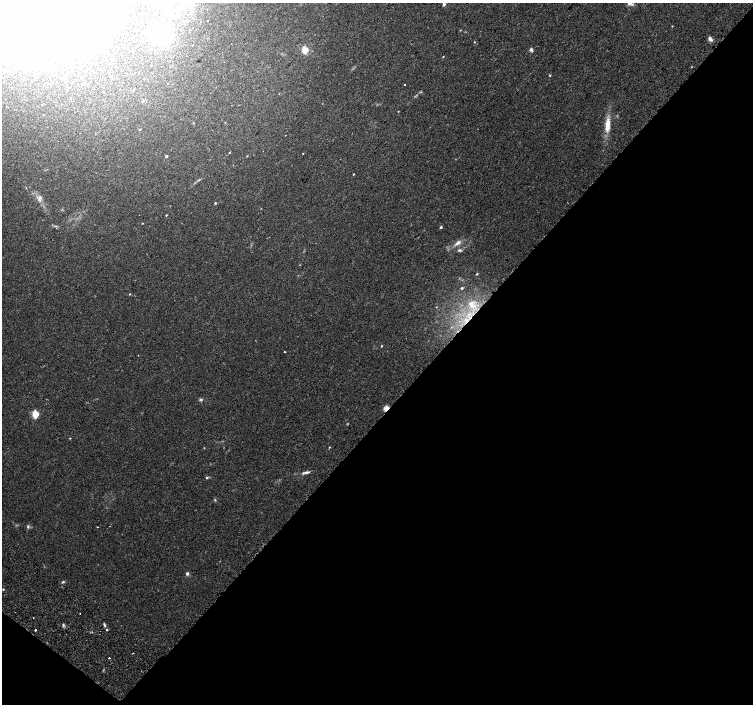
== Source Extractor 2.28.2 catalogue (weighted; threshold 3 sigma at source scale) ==
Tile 15 of 4 x 4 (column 3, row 4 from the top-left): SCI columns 3092-4592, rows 337-1739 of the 6176 x 6218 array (HDU 1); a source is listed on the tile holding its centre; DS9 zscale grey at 2 x 2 block average (1 PNG px = mean of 2 x 2 image px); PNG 755 x 706 px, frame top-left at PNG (2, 3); no overlay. Shown black and unused: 43% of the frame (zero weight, under 2 of 3 exposures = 6% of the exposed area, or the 3 px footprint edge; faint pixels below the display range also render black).
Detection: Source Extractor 2.28.2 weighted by HDU 2 'WHT'; one run over the whole footprint, this tile lists its part. Background 0.023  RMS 0.003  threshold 0.0135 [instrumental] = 3 sigma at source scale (4.5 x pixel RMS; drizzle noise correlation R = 1.50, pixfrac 1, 0.0396/0.0396 arcsec/px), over >= 5 px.
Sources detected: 64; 2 too faint to see at this stretch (2 x 2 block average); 1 inside a brighter object's white glare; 1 cosmic-ray / hot-pixel residue — not listed; the other 60 listed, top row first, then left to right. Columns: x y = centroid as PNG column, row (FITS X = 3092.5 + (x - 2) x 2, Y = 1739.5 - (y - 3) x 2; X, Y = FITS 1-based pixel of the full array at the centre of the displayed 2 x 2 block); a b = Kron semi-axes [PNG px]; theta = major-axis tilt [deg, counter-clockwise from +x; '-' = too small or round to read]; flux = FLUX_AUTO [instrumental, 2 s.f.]
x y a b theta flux
630 3 7 4 -21 2.7
167 4 8 5 29 2.6
444 4 3 2 - 1.9
141 16 2 2 - 0.25
672 26 3 2 - 0.33
93 27 11 9 1 11
460 30 2 2 - 0.32
161 36 15 13 -58 28
710 39 7 4 -50 2.1
474 42 2 2 - 0.39
305 50 3 3 - 27
531 50 5 4 - 1.4
443 57 2 2 - 0.37
550 75 3 2 - 0.48
405 84 2 2 - 0.46
421 92 3 2 - 0.43
143 101 3 3 - 0.84
398 111 3 2 - 0.26
193 123 2 2 - 0.36
607 125 21 6 85 9.4
140 129 3 2 - 0.5
229 152 3 2 - 0.39
166 156 2 2 - 0.91
247 156 2 2 - 0.34
353 174 2 2 - 0.41
40 197 5 4 - 1.9
215 203 3 2 - 0.73
166 215 3 2 - 0.47
142 223 3 2 - 0.34
441 227 3 2 - 1.2
457 243 11 4 37 3.1
459 250 6 3 6 1.2
477 274 3 2 - 0.61
462 288 4 3 - 0.75
130 294 3 2 - 0.42
472 305 14 9 -45 9.7
436 307 3 2 - 0.26
469 314 5 4 - 2.1
381 346 3 2 - 0.45
284 352 2 2 - 1.6
386 408 5 4 - 4.9
35 414 3 3 - 31
70 438 3 2 - 0.35
329 447 3 2 - 0.35
307 472 10 3 11 2
207 478 3 3 - 0.7
215 500 3 3 - 0.55
28 526 4 3 - 0.99
97 527 2 2 - 0.32
187 573 4 4 - 1.4
63 582 4 3 - 0.85
3 589 2 2 - 0.54
80 613 2 2 - 0.37
33 617 2 2 - 0.72
63 625 4 3 - 0.99
104 625 5 3 - 0.97
35 630 2 2 - 1.7
107 630 2 2 - 1.6
133 653 2 2 - 0.72
109 658 2 2 - 2.6
Overlapping masked pixels (flux is a lower limit): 1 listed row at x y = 386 408
Isophote crosses this tile's border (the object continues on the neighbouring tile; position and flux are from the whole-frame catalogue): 2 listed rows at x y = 630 3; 444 4
Diffuse or blended objects may show on this block-average render without a row.